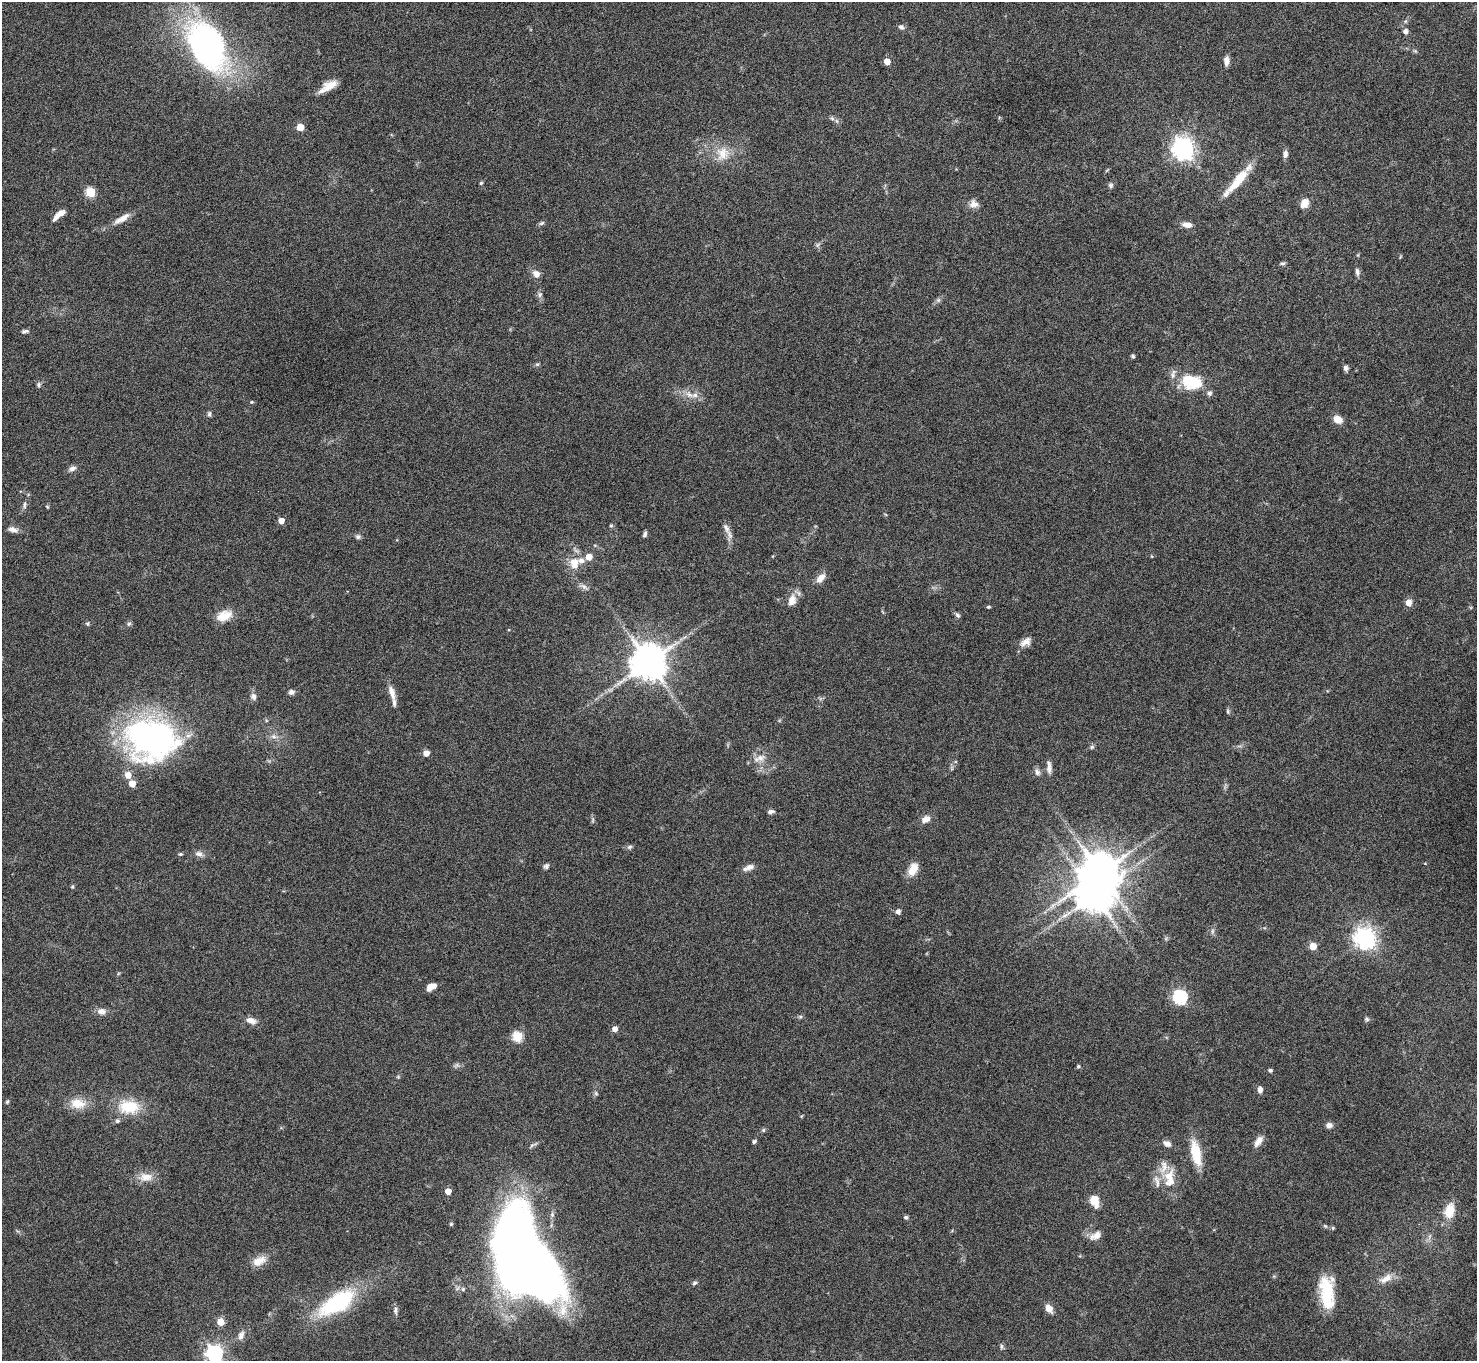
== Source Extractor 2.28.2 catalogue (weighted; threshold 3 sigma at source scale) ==
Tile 10 of 4 x 4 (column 2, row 3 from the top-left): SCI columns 1481-2955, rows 1527-2885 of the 5914 x 5909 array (HDU 1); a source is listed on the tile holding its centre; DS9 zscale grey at full resolution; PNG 1479 x 1363 px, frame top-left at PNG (2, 2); no overlay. Nothing masked; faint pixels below the display range render black.
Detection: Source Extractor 2.28.2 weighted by HDU 2 'WHT'; one run over the whole footprint, this tile lists its part. Background 0.0778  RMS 0.0044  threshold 0.0181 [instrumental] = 3 sigma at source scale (4.09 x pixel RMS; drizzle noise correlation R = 1.36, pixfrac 0.8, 0.05/0.05 arcsec/px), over >= 5 px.
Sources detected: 144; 2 inside a brighter object's white glare — not listed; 11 inside a brighter listed object's ellipse — not listed separately; the other 131 listed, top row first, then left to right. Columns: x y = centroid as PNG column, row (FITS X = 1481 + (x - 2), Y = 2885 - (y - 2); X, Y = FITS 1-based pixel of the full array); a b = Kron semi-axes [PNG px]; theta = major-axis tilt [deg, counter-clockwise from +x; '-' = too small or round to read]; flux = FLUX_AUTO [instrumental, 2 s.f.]
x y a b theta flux
901 27 7 6 - 1.2
1405 31 7 6 - 1.4
207 46 47 31 -56 130
1226 61 10 6 86 2.3
887 62 5 5 - 5
328 86 22 8 31 5.4
832 118 6 5 - 0.79
300 127 5 5 - 8.5
1183 149 8 7 - 270
723 153 19 18 - 7.7
1285 154 8 6 84 1.7
1240 178 22 13 53 7.6
481 183 4 4 - 0.55
1111 185 6 6 - 0.92
90 192 5 5 - 22
1304 203 11 8 59 3.9
974 204 11 10 - 2.6
59 214 15 5 41 4
122 218 25 8 31 4
542 223 9 4 27 0.77
1187 225 11 6 -7 2.7
817 245 6 6 - 0.82
1283 263 8 4 0 0.76
1357 272 10 5 -81 1.3
536 274 9 7 -49 2.5
540 295 8 6 88 1.2
938 300 6 6 - 0.84
25 331 9 5 10 0.99
1133 356 5 4 - 0.68
537 364 6 5 - 0.63
1346 368 7 5 -74 1.2
1173 374 14 6 80 1.8
1191 382 19 12 -13 19
39 384 6 6 - 0.86
1209 393 6 6 - 1.2
689 394 13 7 -27 2.8
251 402 5 4 - 0.45
209 414 7 5 79 0.86
1337 419 9 7 -32 4.9
72 469 10 6 23 1.7
24 505 11 4 89 0.92
47 506 6 3 -20 0.4
281 521 4 4 - 3.9
611 526 5 5 - 0.56
726 528 16 7 -61 2.3
13 530 12 6 -17 2.1
645 534 8 5 74 0.94
358 537 7 7 - 0.97
589 557 5 5 - 4.6
574 563 14 11 -86 6.3
820 578 13 8 46 3.2
584 586 11 6 -41 1.5
792 600 15 10 75 4.1
1408 603 5 5 - 4.6
989 607 5 4 - 0.46
957 615 8 5 -51 0.9
224 616 20 12 19 6.3
87 624 5 5 - 0.76
129 624 7 5 43 0.77
1026 642 16 9 33 2.9
648 662 11 11 - 880
291 692 7 6 - 1.4
392 693 20 7 -73 3.5
253 696 9 7 -78 1.7
1228 711 8 4 -82 0.58
273 736 9 6 -7 1.6
151 739 53 42 -9 120
1092 747 6 5 - 0.68
426 753 5 4 - 4.3
760 758 13 10 12 3.5
1049 767 17 5 -84 2.1
1037 772 10 7 -72 1.4
132 784 5 5 - 6.3
771 811 8 5 5 1.2
926 819 9 7 29 3
629 847 7 5 16 0.87
180 854 5 4 - 0.56
199 854 11 7 -8 1.8
546 866 8 6 46 0.97
749 867 15 6 21 2.3
913 869 16 10 62 5.3
1100 873 13 12 - 940
72 887 5 4 - 0.5
898 912 5 5 - 1.7
1212 931 7 4 90 0.82
1365 938 7 7 - 260
1313 946 5 5 - 7.2
431 987 10 6 28 3.7
1180 997 6 6 - 68
101 1011 11 9 1 2.3
800 1017 6 4 -1 0.65
1366 1019 6 6 - 0.8
251 1020 13 7 -19 2.7
615 1029 5 5 - 2.7
517 1037 5 5 - 24
1078 1066 5 5 - 0.62
1270 1070 5 4 - 0.69
398 1077 4 4 - 0.44
1260 1089 8 6 -84 1.6
596 1093 6 5 - 0.68
7 1102 5 5 - 0.52
78 1103 21 13 -10 6.7
129 1107 27 17 -1 13
1329 1125 8 6 3 1.7
763 1130 5 5 - 0.59
1258 1141 15 7 54 2.9
754 1142 4 4 - 0.99
1167 1144 9 7 -28 2.1
532 1145 7 4 18 0.79
1196 1153 30 11 -78 11
1169 1176 21 13 60 7.1
146 1177 18 11 1 4.8
448 1191 4 4 - 4.9
1094 1200 12 8 -76 6.4
1449 1211 20 12 74 7.3
906 1217 5 5 - 0.82
451 1224 5 4 - 0.54
1096 1236 15 8 25 3.2
259 1261 19 11 27 4.8
532 1264 71 53 -48 400
1386 1278 20 9 28 4
694 1283 7 4 28 0.77
463 1289 5 5 - 0.74
1327 1292 33 15 -88 18
337 1303 49 21 32 34
1049 1309 8 6 -52 3.8
395 1310 11 5 -89 1.1
220 1322 7 6 - 4.1
241 1335 13 8 63 2.1
1001 1346 8 4 -90 0.76
215 1353 7 6 - 150
Isophote crosses this tile's border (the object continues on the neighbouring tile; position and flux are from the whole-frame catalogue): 2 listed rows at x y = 207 46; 215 1353